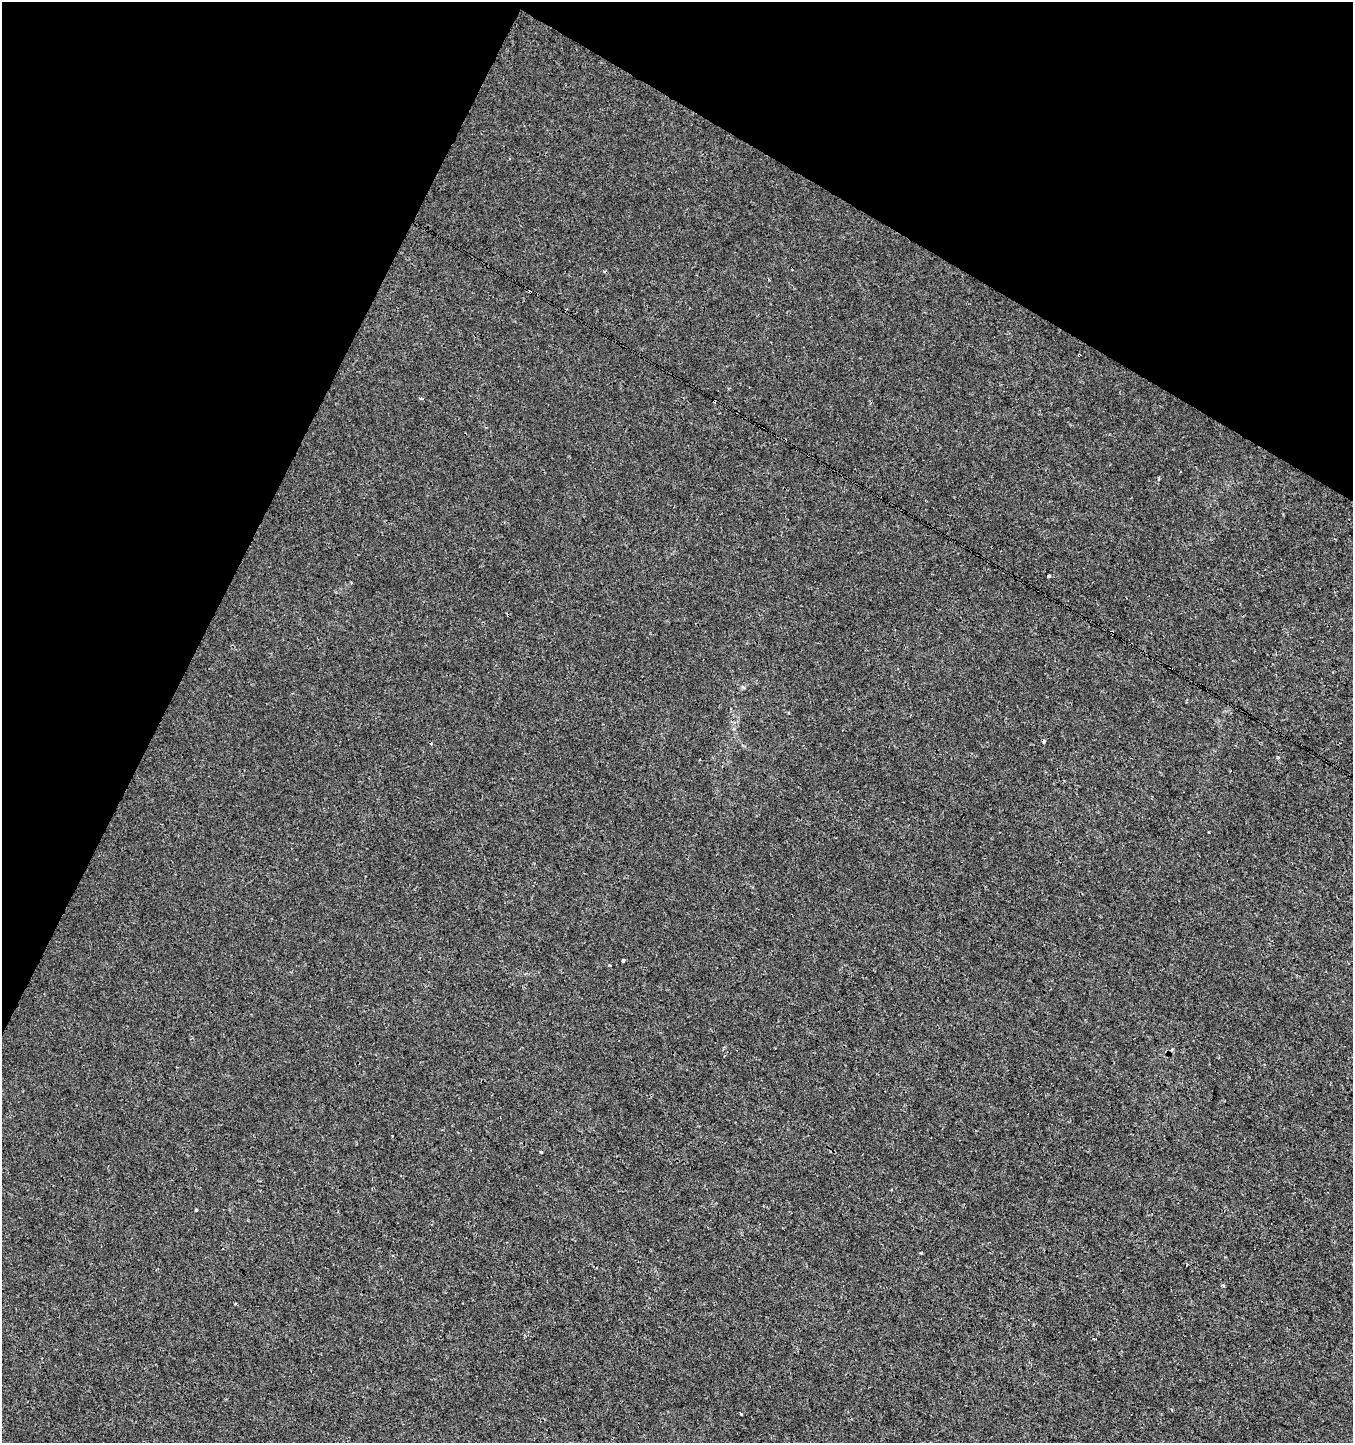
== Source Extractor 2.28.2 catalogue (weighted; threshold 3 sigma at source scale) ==
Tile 2 of 4 x 4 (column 2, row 1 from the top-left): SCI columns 1549-2899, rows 4330-5770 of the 5865 x 5770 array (HDU 1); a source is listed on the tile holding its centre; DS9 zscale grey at full resolution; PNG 1355 x 1445 px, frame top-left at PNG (2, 2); no overlay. Shown black and unused: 25% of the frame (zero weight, under 3 of 4 exposures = <1% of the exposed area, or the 3 px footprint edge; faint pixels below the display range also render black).
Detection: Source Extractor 2.28.2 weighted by HDU 2 'WHT'; one run over the whole footprint, this tile lists its part. Background 8.52e-04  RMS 0.0013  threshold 0.00604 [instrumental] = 3 sigma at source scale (4.5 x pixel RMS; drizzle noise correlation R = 1.50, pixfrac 1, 0.0396/0.0396 arcsec/px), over >= 5 px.
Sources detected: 12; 6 cosmic-ray / hot-pixel residue — not listed; the other 6 listed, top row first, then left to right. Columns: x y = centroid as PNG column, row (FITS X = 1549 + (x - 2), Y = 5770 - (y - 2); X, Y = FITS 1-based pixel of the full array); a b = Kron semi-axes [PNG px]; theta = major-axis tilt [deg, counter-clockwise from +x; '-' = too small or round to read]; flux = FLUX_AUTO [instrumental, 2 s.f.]
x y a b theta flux
1079 355 3 2 - 0.1
421 398 4 3 - 0.18
1278 757 4 3 - 0.14
623 961 3 3 - 0.23
541 1152 3 3 - 0.58
741 1414 3 2 - 0.21
Overlapping masked pixels (flux is a lower limit): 1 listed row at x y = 1079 355